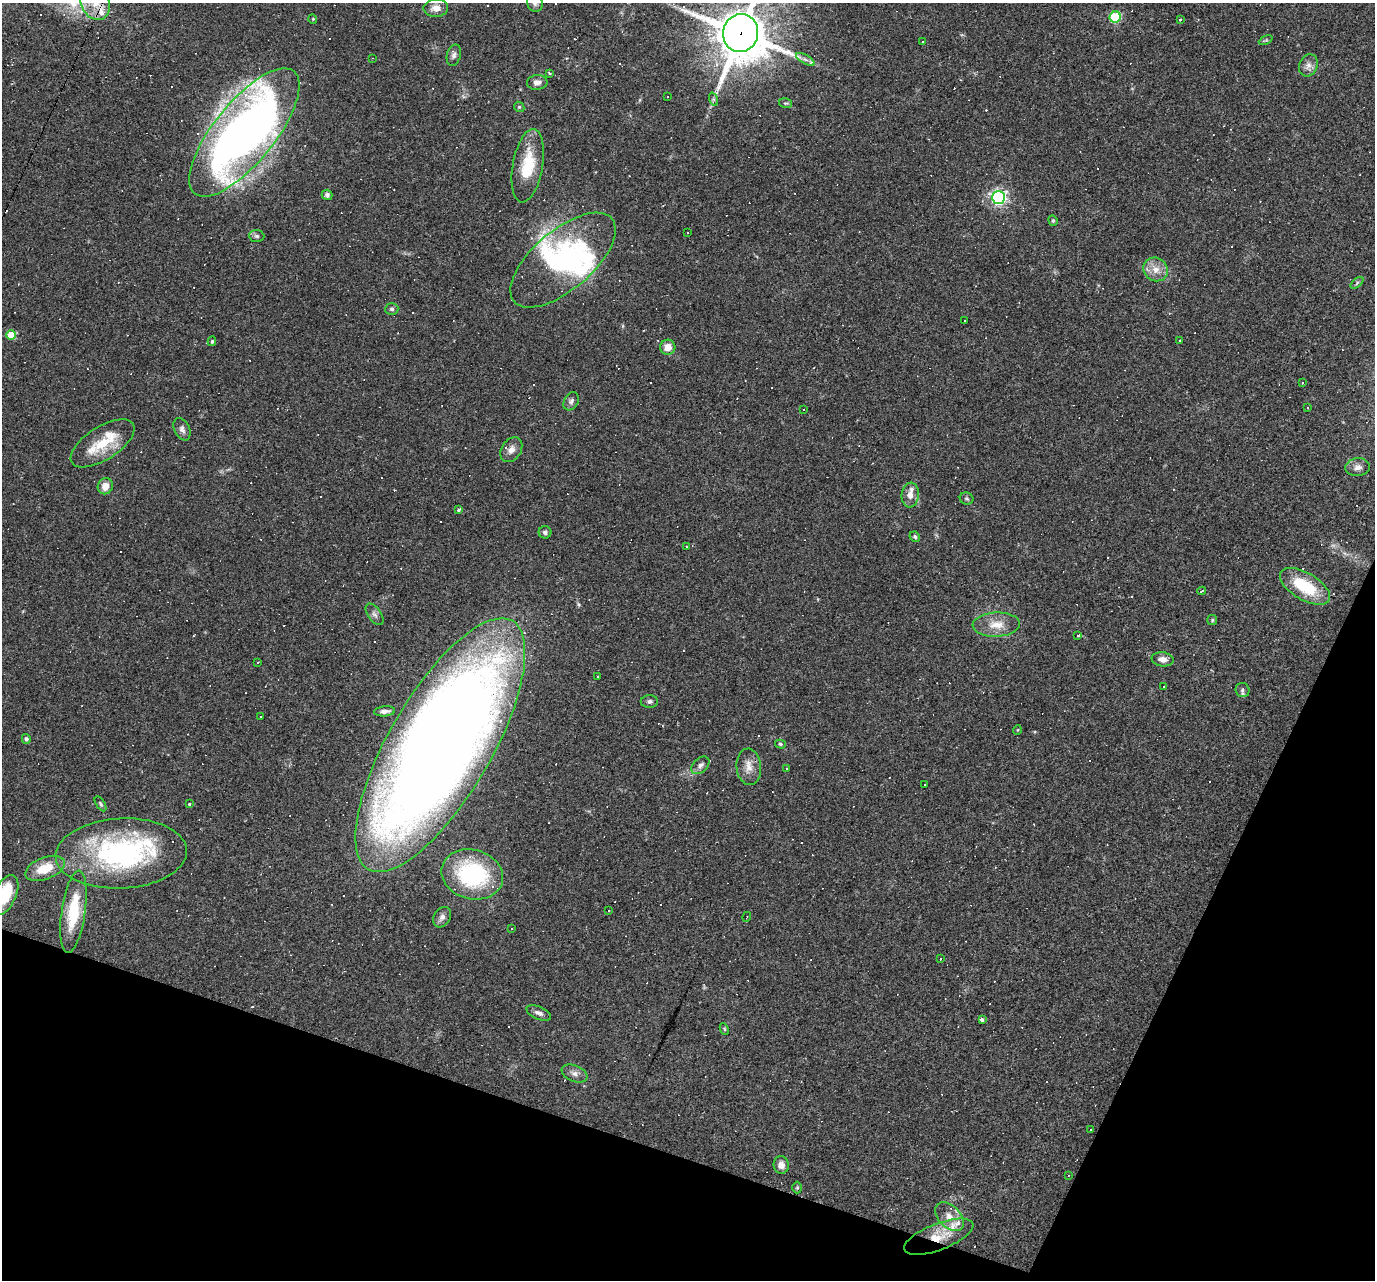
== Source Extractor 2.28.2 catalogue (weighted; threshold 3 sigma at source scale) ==
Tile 15 of 4 x 4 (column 3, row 4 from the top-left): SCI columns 2749-4121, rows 266-1543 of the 5495 x 5510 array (HDU 1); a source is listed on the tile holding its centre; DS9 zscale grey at full resolution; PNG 1377 x 1282 px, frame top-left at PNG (2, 3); each listed source drawn as its Kron ellipse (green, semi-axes under 4 px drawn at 4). Shown black and unused: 18% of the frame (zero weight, under 2 of 3 exposures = <1% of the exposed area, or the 3 px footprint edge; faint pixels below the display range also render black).
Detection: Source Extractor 2.28.2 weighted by HDU 2 'WHT'; one run over the whole footprint, this tile lists its part. Background 0.0361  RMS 0.0046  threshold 0.0208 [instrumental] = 3 sigma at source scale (4.5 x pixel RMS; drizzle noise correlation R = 1.50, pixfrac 1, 0.05/0.05 arcsec/px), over >= 5 px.
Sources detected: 200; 1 too faint to see at this stretch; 1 inside a brighter object's white glare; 96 cosmic-ray / hot-pixel residue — neither listed nor drawn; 8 inside a brighter listed object's ellipse — not listed separately; the other 94 listed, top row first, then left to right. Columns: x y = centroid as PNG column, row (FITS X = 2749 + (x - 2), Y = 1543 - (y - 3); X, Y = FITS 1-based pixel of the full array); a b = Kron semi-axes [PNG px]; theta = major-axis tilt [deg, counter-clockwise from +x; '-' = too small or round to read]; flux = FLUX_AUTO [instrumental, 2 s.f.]
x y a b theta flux
95 3 18 14 -62 9.4
535 3 9 7 -65 1.7
436 8 12 9 1 4.5
1115 17 5 5 - 39
313 19 5 4 - 0.5
1180 20 3 2 - 0.7
741 33 19 17 79 2200
1266 40 7 4 26 0.6
922 41 3 2 - 0.48
454 55 11 7 76 1.7
372 58 2 2 - 0.31
805 59 10 4 -30 1.6
1308 65 11 9 65 2.7
549 73 3 3 - 0.7
537 82 10 7 4 2.2
668 97 3 2 - 0.54
713 99 7 4 -71 0.86
786 103 7 5 -16 0.71
519 107 5 4 - 0.6
244 132 79 30 51 390
528 166 37 15 80 18
327 195 5 5 - 1
998 197 6 6 - 130
1053 220 5 4 - 0.6
688 232 3 2 - 0.32
257 236 8 6 -4 1
563 260 64 29 40 69
1156 269 12 11 - 4.9
1357 283 7 4 39 0.81
392 309 6 6 - 1.1
964 320 3 2 - 0.6
11 335 5 5 - 12
1180 340 3 2 - 0.34
212 341 5 3 - 0.77
668 347 7 7 - 4.2
1303 383 3 3 - 1
571 401 10 7 61 1.6
1308 407 4 3 - 0.47
803 409 3 2 - 0.61
182 429 12 7 -64 2
103 443 36 16 33 16
511 450 13 9 57 3.5
1358 467 12 9 6 2.6
105 486 8 7 - 4.1
910 495 12 8 84 3.6
967 498 7 6 - 0.85
459 510 4 3 - 0.71
545 532 6 6 - 1.4
915 537 5 4 - 0.76
687 547 3 3 - 3.3
1305 586 28 13 -30 21
1202 591 4 3 - 0.62
374 614 12 6 -55 1.7
1212 620 5 5 - 0.62
996 625 24 12 2 7.5
1078 635 4 2 - 0.41
1163 659 11 7 -7 2.9
258 663 3 2 - 0.42
597 677 3 3 - 2.1
1164 686 3 2 - 0.49
1242 690 7 7 - 1.3
649 701 8 6 1 1.3
384 711 10 5 5 1.7
260 717 3 2 - 0.43
1017 730 5 3 - 0.36
26 739 5 4 - 0.87
780 744 5 4 - 0.73
440 745 144 51 60 1000
700 765 10 7 44 1.9
749 767 18 12 -85 4.9
786 769 3 2 - 0.34
925 784 3 3 - 1.1
100 804 8 4 -57 0.74
189 804 3 3 - 0.44
121 853 66 35 3 91
45 868 21 11 21 12
472 874 31 24 -15 47
5 895 21 11 65 22
608 910 3 3 - 0.69
73 912 41 12 82 21
442 917 11 8 59 2.1
747 917 5 3 - 0.38
512 928 3 3 - 0.38
941 959 3 2 - 0.65
539 1013 13 6 -23 1.9
982 1020 4 3 - 1.7
724 1029 6 4 -63 0.57
575 1074 13 8 -22 2.5
1090 1130 3 2 - 0.49
781 1165 9 7 -82 2.8
1068 1175 3 2 - 0.55
797 1188 6 5 - 0.65
950 1217 17 11 -45 5.1
939 1237 37 13 21 12
Overlapping masked pixels (flux is a lower limit): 3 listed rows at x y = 741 33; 440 745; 939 1237
Isophote crosses this tile's border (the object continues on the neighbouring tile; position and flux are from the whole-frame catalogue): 4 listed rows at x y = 95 3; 535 3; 741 33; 5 895